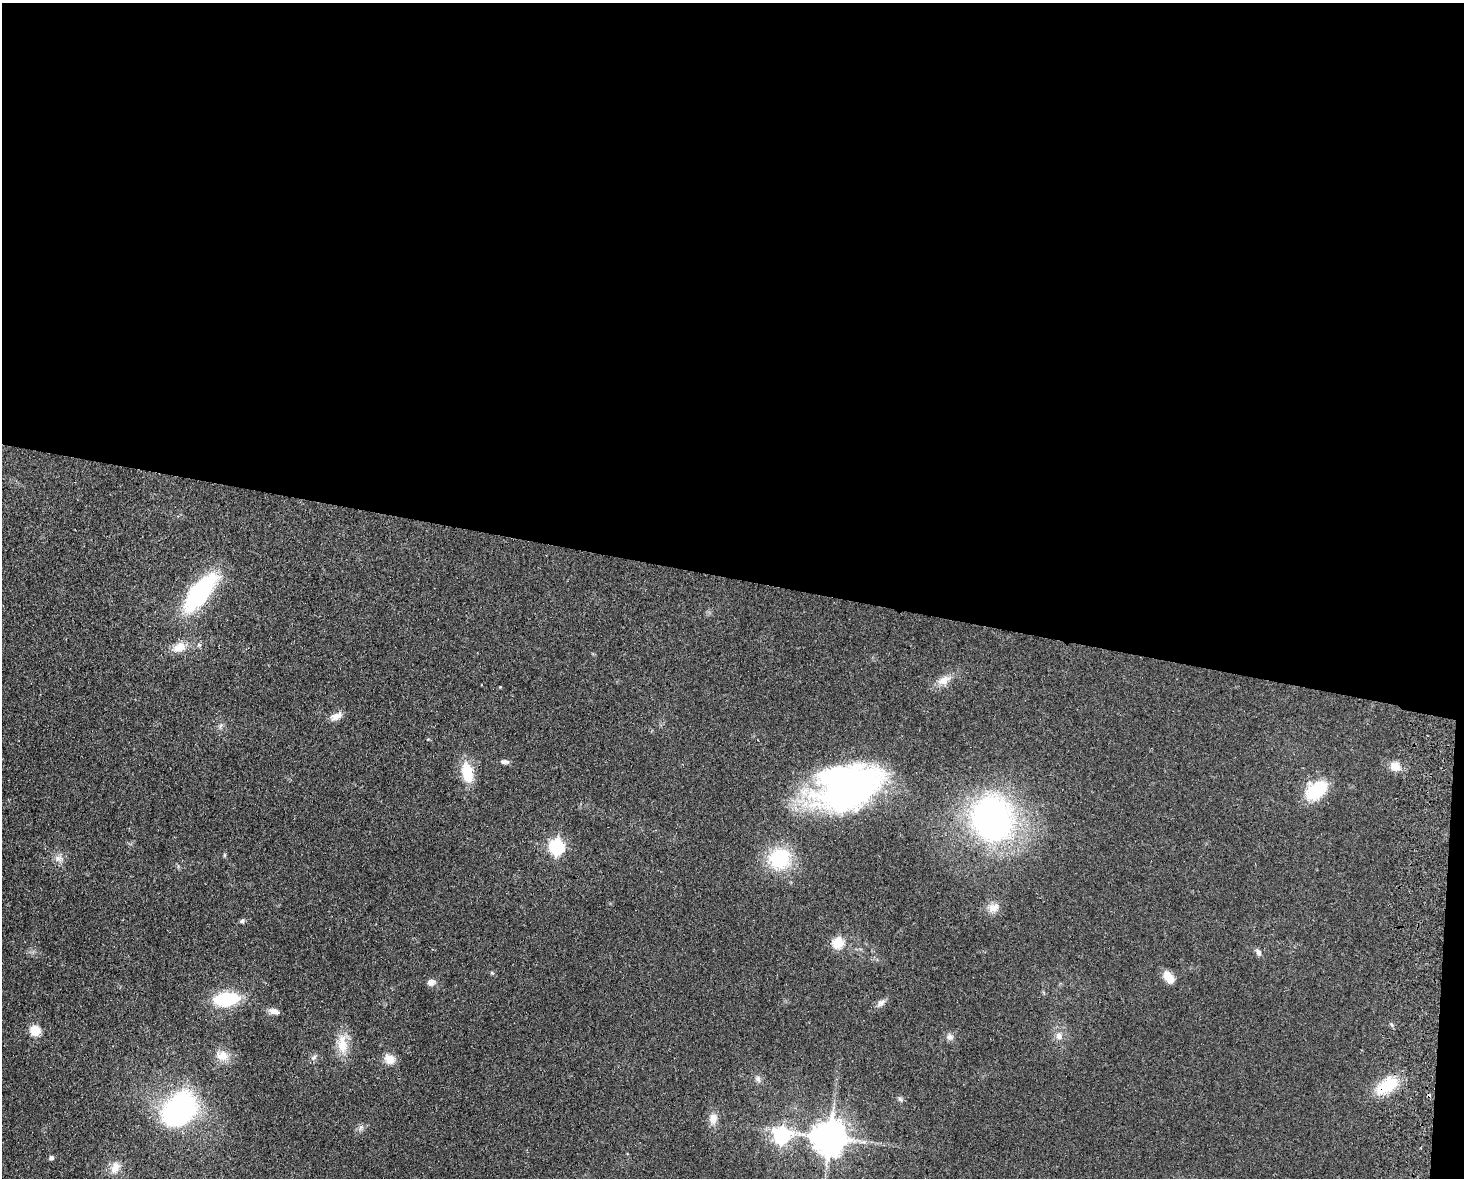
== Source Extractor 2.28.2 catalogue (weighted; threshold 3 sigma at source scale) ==
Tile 3 of 3 x 4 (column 3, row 1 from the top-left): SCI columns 3095-4556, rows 3538-4713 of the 4838 x 4724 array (HDU 1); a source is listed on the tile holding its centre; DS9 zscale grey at full resolution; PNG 1466 x 1180 px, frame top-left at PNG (2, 3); no overlay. Shown black and unused: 50% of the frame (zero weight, under 2 of 3 exposures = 3% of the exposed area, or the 3 px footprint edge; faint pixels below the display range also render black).
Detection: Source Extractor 2.28.2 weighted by HDU 2 'WHT'; one run over the whole footprint, this tile lists its part. Background 0.0998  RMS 0.0086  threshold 0.0385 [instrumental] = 3 sigma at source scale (4.5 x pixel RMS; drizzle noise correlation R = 1.50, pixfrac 1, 0.05/0.05 arcsec/px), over >= 5 px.
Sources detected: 44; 1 cosmic-ray / hot-pixel residue — not listed; the other 43 listed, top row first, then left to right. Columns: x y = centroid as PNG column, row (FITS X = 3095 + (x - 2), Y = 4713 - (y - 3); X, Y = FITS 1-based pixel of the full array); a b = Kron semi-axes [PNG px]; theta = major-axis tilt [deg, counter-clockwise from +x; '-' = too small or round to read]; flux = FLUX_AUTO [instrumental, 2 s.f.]
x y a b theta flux
200 593 31 13 51 140
199 645 6 4 -18 1.2
179 647 19 12 23 12
944 680 19 10 28 10
500 687 3 3 - 0.58
336 716 18 8 20 6.2
220 726 7 4 71 1.7
505 762 12 6 -6 3
1395 766 12 10 -16 8.6
467 772 24 13 -79 23
848 787 65 41 18 310
1316 790 22 15 37 43
992 819 32 29 -76 350
557 846 7 6 - 180
225 855 6 4 90 1.1
59 858 10 9 - 4.9
780 859 24 23 - 51
993 908 15 12 29 8.1
242 921 7 6 - 1.8
838 942 6 5 - 52
1258 952 9 6 -66 3.2
492 973 5 5 - 1.2
1169 977 15 8 -54 11
431 982 9 7 21 5
227 999 24 12 7 49
881 1003 13 8 41 3.9
274 1011 13 7 -11 4.6
36 1031 6 6 - 35
1059 1036 10 9 - 5.6
950 1037 11 9 -34 3.7
342 1044 28 13 -85 17
223 1056 17 14 -15 11
389 1059 13 11 -34 9.1
758 1079 10 7 -82 3
1387 1086 29 14 33 32
900 1099 7 4 -45 1.7
180 1110 32 25 47 180
713 1118 15 11 86 7.9
361 1128 10 5 51 2.6
782 1135 7 7 - 240
830 1137 10 9 - 2000
51 1157 5 4 - 2.5
115 1168 16 11 71 9.1
Overlapping masked pixels (flux is a lower limit): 1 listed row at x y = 1387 1086